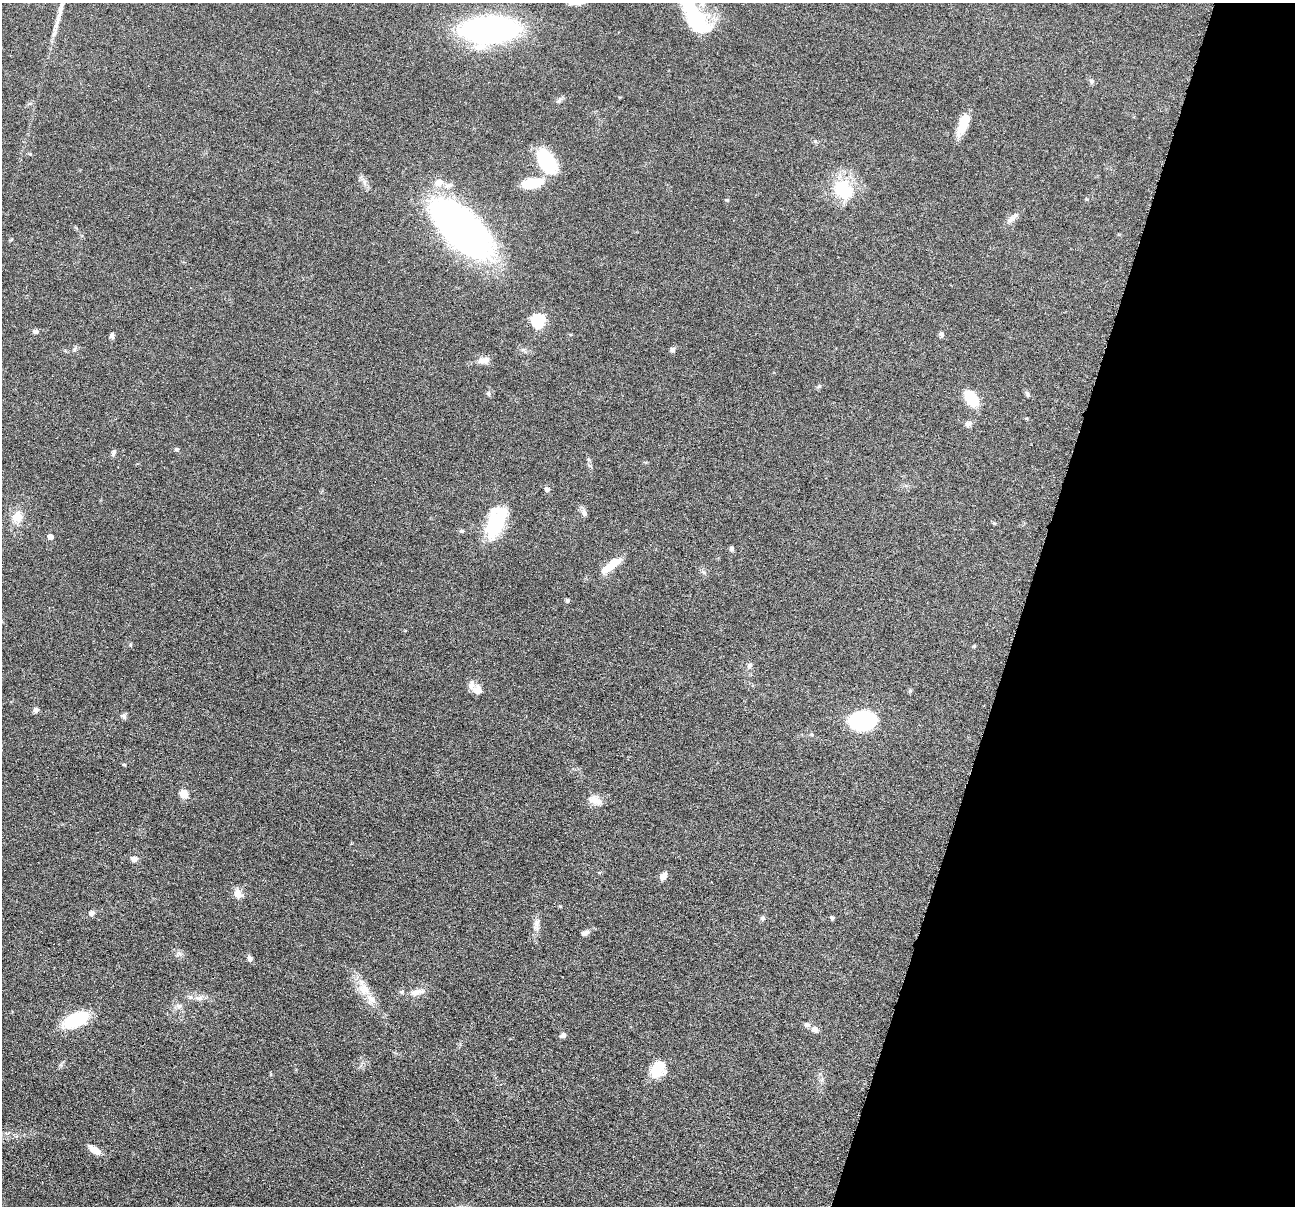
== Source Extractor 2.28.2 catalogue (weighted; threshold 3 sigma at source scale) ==
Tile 8 of 4 x 4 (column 4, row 2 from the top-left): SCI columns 3884-5176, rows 2663-3866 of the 5183 x 5199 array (HDU 1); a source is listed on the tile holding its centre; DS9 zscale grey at full resolution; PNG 1297 x 1208 px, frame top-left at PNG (2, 3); no overlay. Shown black and unused: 21% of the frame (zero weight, under 4 of 8 exposures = <1% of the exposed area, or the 3 px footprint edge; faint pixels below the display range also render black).
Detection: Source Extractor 2.28.2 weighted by HDU 2 'WHT'; one run over the whole footprint, this tile lists its part. Background 0.0372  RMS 0.0038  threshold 0.0156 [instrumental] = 3 sigma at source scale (4.09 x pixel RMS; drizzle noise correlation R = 1.36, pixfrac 0.8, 0.05/0.05 arcsec/px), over >= 5 px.
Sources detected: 66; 5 inside a brighter listed object's ellipse — not listed separately; the other 61 listed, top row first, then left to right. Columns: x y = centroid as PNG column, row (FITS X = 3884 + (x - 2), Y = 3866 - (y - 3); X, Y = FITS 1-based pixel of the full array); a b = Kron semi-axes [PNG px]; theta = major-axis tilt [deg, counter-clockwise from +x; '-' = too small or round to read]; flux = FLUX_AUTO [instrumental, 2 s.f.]
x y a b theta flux
694 15 51 18 -58 32
57 23 24 6 73 3.4
489 30 38 15 3 150
1092 81 8 6 -58 0.77
559 100 8 5 50 0.87
963 124 25 10 68 6.8
546 161 23 13 -57 26
532 183 24 10 8 9.5
843 190 26 21 -40 17
1011 219 13 6 35 1.6
462 229 73 32 -45 150
538 321 7 6 - 43
35 331 7 5 -6 1.1
941 334 7 5 -78 1.1
112 336 6 6 - 0.8
74 349 7 4 71 0.58
672 349 6 6 - 0.81
484 360 18 8 6 2.6
819 386 6 4 44 0.52
489 393 7 3 -72 0.52
1028 395 7 5 -71 0.64
971 399 15 10 -52 11
968 423 11 6 20 1.2
177 449 6 5 - 0.63
113 453 9 5 74 0.88
547 489 6 5 - 1.1
584 512 12 7 -67 1.2
18 517 15 13 81 4.5
496 522 40 19 68 19
50 536 5 5 - 1.7
732 549 6 6 - 0.71
611 565 28 8 39 7
703 572 8 4 -36 0.63
567 600 5 5 - 0.55
974 646 5 4 - 0.38
749 666 7 4 71 0.66
478 690 11 10 - 2.6
36 710 6 6 - 1.1
124 716 8 5 -53 0.81
862 720 19 14 2 49
184 794 9 9 - 3.2
594 800 18 10 -18 3.3
134 859 8 6 -11 1.6
663 876 9 6 56 2.1
238 893 13 10 -60 2.7
91 913 8 6 64 1.1
763 918 7 6 - 0.83
832 918 6 5 - 0.62
536 923 13 5 90 1.7
585 933 11 6 23 1.3
179 954 9 5 33 0.92
250 958 8 6 -73 0.98
364 989 16 14 -11 4.5
417 992 22 7 13 3
199 998 10 4 13 1.2
179 1006 9 6 -14 1.3
75 1020 22 11 25 21
815 1029 9 7 -37 1.7
563 1035 8 6 23 0.91
658 1069 17 12 62 9.5
94 1150 16 7 -36 3.3
Isophote crosses this tile's border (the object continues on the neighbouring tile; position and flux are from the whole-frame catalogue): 2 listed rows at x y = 694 15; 57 23
Unlisted compact peaks at least as high as the median listed source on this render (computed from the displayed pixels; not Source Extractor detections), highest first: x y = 727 200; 130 645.